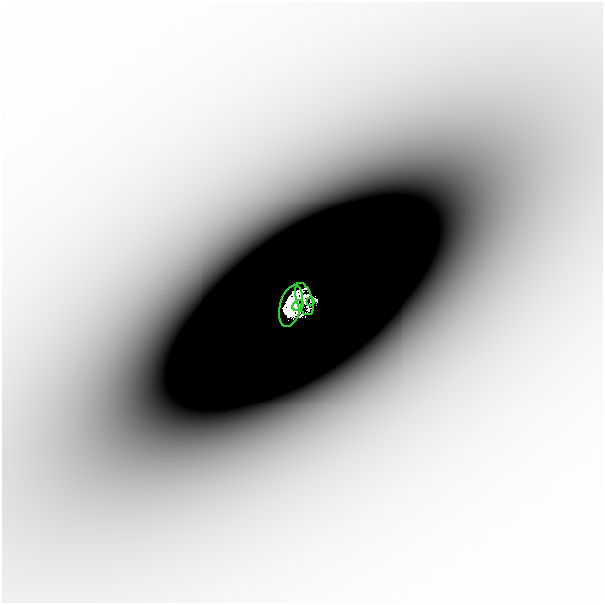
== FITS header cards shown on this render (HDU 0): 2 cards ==
NAXIS1  =                  601
NAXIS2  =                  601

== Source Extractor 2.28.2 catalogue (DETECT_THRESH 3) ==
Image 601 x 601 px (HDU 0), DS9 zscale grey, 1 PNG px = 1 image px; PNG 605 x 605 px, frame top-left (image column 1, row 601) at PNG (2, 2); each listed source drawn as its Kron ellipse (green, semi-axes under 4 px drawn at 4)
Background -2.72e-05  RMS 7.3e-06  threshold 2.18e-05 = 3 sigma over >= 5 px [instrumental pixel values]
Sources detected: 5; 1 with non-positive FLUX_AUTO (blend fragments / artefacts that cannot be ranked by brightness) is neither listed nor drawn; the other 4 listed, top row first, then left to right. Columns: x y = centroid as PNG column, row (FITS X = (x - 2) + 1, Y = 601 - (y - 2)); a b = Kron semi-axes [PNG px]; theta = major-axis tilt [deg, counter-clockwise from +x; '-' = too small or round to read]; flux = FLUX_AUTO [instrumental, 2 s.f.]
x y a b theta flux
304 299 17 8 -72 0.028
311 301 3 2 - 0.02
298 305 6 4 27 0.82
291 306 21 11 74 2.9
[1 non-positive-flux detection neither listed nor drawn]